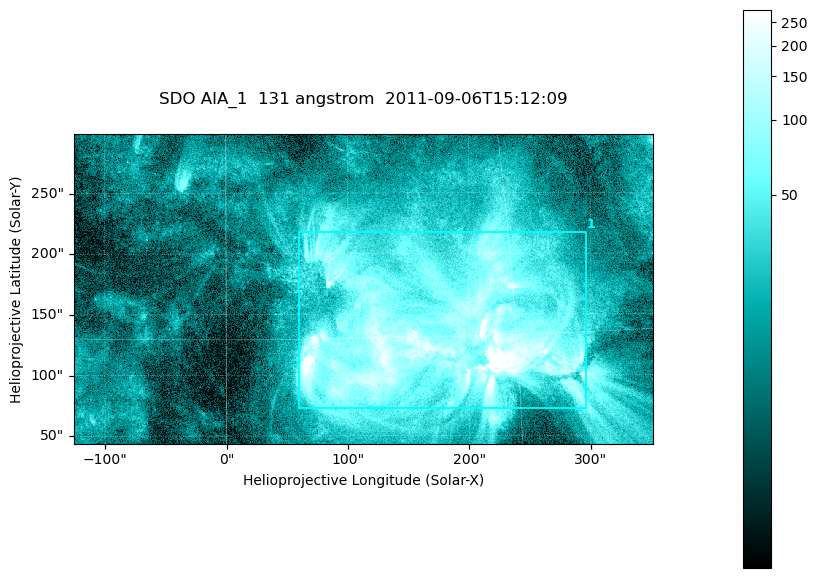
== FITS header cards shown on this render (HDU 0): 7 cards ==
TELESCOP= 'SDO     '           /
INSTRUME= 'AIA_1   '           /
WAVELNTH=                  131 /
WAVEUNIT= 'angstrom'           /
DATE-OBS= '2011-09-06T15:12:09.62' /
CTYPE1  = 'HPLN-TAN'           /
CTYPE2  = 'HPLT-TAN'           /

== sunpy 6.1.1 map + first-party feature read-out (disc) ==
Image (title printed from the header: SDO AIA_1  131 angstrom  2011-09-06T15:12:09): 794 x 424 px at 0.601 arcsec/px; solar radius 952 arcsec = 1585 px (partial field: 4.3% of the solar disc is inside the frame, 100% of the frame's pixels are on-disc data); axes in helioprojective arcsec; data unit not stated in the header (colour bar unlabelled)
Pointing: header CRPIX1/2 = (2043.22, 2045.61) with CRVAL1/2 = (0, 0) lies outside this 794 x 424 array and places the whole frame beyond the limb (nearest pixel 1.29 R_sun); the SolarSoft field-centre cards XCEN/YCEN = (112.9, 170.9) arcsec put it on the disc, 1683 arcsec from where CRPIX/CRVAL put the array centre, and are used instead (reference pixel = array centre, CRVAL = XCEN/YCEN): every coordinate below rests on XCEN/YCEN
Orientation: roll -0.139 deg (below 1 deg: not rotated)
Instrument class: DISC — disc imager (sunpy class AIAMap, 131 A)
Bright regions (active regions / flare kernels): reference = the on-disc median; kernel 7 px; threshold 5 sigma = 73.8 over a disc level ~17.3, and >= 1.15x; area >= 336 px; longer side >= 5 px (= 3 arcsec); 1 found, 1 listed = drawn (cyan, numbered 1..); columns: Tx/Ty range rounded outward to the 2 arcsec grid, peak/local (2 s.f.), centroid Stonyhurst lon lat
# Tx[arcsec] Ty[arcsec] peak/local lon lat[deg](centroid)
1 60..296 72..218 33 +11 +15